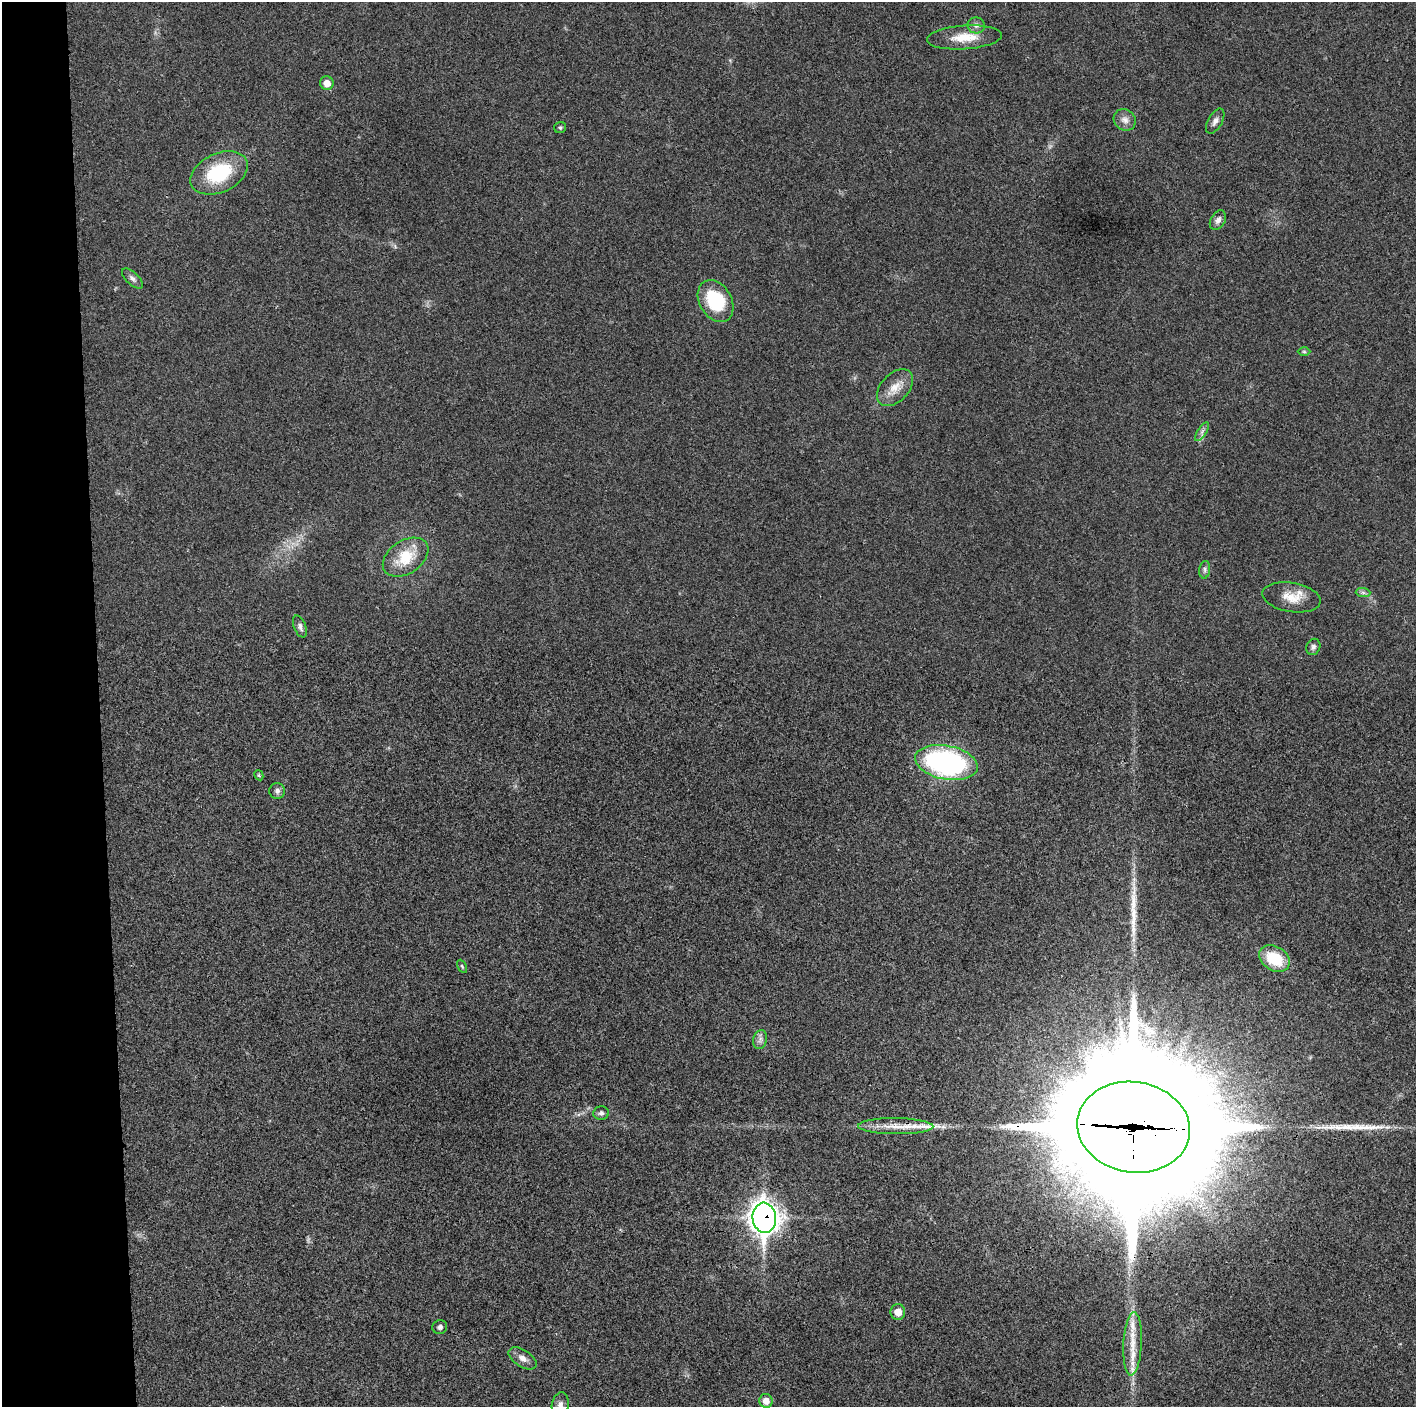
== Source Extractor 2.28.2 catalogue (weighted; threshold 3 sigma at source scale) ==
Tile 4 of 3 x 3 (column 1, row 2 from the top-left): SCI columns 3-1416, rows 1406-2810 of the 4246 x 4219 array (HDU 1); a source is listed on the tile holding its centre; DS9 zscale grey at full resolution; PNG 1418 x 1409 px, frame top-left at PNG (2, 2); each listed source drawn as its Kron ellipse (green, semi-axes under 4 px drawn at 4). Shown black and unused: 7% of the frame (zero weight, under 3 of 4 exposures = <1% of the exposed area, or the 3 px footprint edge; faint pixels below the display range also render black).
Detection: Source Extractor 2.28.2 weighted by HDU 2 'WHT'; one run over the whole footprint, this tile lists its part. Background 0.0233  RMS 0.0054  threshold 0.0241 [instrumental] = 3 sigma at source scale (4.5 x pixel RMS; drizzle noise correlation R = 1.50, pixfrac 1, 0.05/0.05 arcsec/px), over >= 5 px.
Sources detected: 42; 1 too faint to see at this stretch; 3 long thin detections or spike segments (spike, bleed or trail) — neither listed nor drawn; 3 inside a brighter listed object's ellipse — not listed separately; the other 35 listed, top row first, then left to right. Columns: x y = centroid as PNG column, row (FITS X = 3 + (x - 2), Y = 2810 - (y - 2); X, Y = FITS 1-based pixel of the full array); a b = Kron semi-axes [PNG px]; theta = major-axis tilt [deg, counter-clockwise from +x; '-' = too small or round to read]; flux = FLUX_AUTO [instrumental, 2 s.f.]
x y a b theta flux
976 25 9 8 - 2.2
965 37 38 12 4 13
327 83 7 6 - 4.3
1125 120 12 10 -42 3.3
1215 121 14 7 60 2.5
560 128 6 5 - 0.94
219 173 30 19 25 35
1218 220 10 7 58 2.5
132 278 13 6 -43 2.1
716 301 22 16 -60 32
1304 352 6 4 -1 0.73
895 388 22 14 47 8.2
1202 432 11 4 57 1.6
406 557 25 16 34 18
1205 570 9 5 83 1.4
1363 593 7 4 -2 1.3
1291 597 29 14 -9 10
300 626 11 6 -69 1.9
1313 647 8 7 - 1.6
946 763 32 17 -11 120
259 775 5 4 - 0.62
277 791 8 7 - 1.9
1274 958 16 12 -31 20
462 966 7 3 -63 0.68
760 1040 10 6 74 2.1
601 1113 8 6 8 1.7
896 1126 37 8 -1 9.9
1133 1127 57 45 -8 32000
764 1218 15 11 -84 560
898 1312 8 7 - 5.4
440 1327 7 7 - 1.5
1133 1344 32 9 87 11
523 1358 15 8 -32 3.6
766 1401 7 6 - 3.6
560 1405 13 8 81 3
Overlapping masked pixels (flux is a lower limit): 2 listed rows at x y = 1133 1127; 764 1218
Isophote crosses this tile's border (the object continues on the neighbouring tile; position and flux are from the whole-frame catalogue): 1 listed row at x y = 560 1405